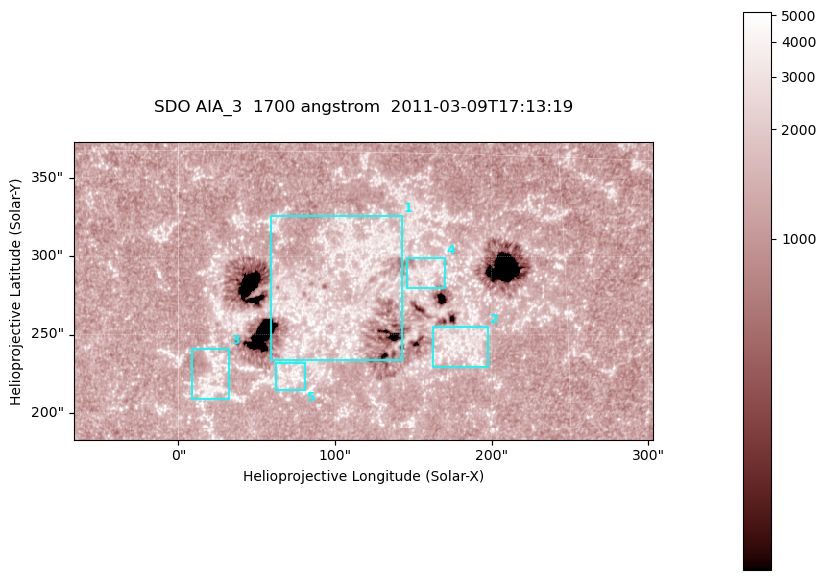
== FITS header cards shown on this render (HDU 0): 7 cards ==
TELESCOP= 'SDO     '           /
INSTRUME= 'AIA_3   '           /
WAVELNTH=                 1700 /
WAVEUNIT= 'angstrom'           /
DATE-OBS= '2011-03-09T17:13:19.711' /
CTYPE1  = 'HPLN-TAN'           /
CTYPE2  = 'HPLT-TAN'           /

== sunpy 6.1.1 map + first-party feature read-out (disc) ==
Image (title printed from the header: SDO AIA_3  1700 angstrom  2011-03-09T17:13:19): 603 x 310 px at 0.613 arcsec/px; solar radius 967 arcsec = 1577 px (partial field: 2.4% of the solar disc is inside the frame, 100% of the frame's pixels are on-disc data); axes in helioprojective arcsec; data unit not stated in the header (colour bar unlabelled)
Pointing: header CRPIX1/2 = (2053.97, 2042.58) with CRVAL1/2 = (0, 0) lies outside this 603 x 310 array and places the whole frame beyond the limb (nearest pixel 1.43 R_sun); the SolarSoft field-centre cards XCEN/YCEN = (118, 277.8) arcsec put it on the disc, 1865 arcsec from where CRPIX/CRVAL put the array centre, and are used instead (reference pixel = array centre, CRVAL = XCEN/YCEN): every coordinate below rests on XCEN/YCEN
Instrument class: DISC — disc imager (sunpy class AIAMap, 1700 A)
Bright regions (active regions / flare kernels): reference = the on-disc median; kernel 5 px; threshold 5 sigma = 1548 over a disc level ~1269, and >= 1.15x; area >= 186 px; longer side >= 4 px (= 2.5 arcsec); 5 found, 5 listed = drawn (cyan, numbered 1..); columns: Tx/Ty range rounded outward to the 2 arcsec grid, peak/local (2 s.f.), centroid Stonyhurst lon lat
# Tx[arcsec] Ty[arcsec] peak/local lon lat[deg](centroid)
1 58..144 234..326 3.1 +6 +10
2 162..198 228..256 3.7 +11 +7
3 8..34 208..242 3.2 +1 +6
4 146..172 280..300 3.4 +10 +10
5 62..82 214..232 3.3 +4 +6